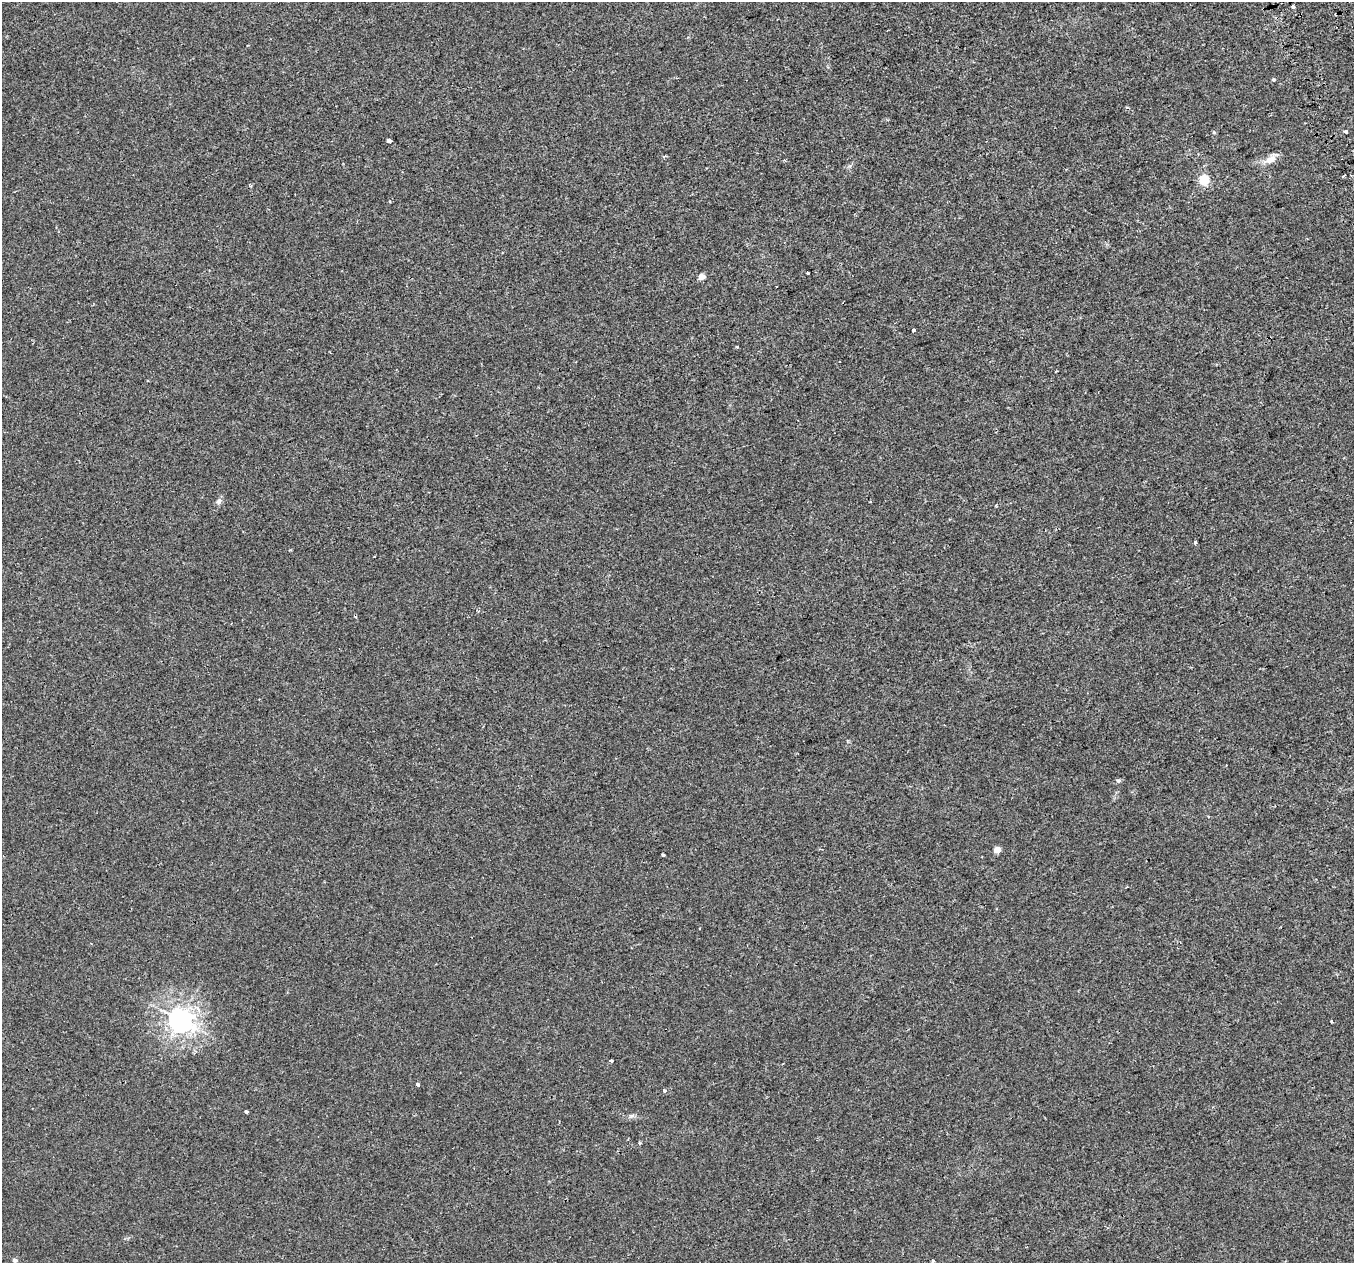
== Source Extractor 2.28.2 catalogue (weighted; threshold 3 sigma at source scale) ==
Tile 10 of 4 x 4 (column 2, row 3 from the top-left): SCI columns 1439-2790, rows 1415-2675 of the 5580 x 5297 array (HDU 1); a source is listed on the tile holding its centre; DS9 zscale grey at full resolution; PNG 1356 x 1265 px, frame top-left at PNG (2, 2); no overlay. Shown black and unused: <1% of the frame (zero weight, under 2 of 3 exposures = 3% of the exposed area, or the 3 px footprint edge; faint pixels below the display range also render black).
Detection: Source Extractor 2.28.2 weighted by HDU 2 'WHT'; one run over the whole footprint, this tile lists its part. Background 0.00307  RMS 0.0029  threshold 0.0129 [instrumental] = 3 sigma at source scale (4.5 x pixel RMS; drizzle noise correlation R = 1.50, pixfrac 1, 0.0396/0.0396 arcsec/px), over >= 5 px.
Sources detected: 31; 1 cosmic-ray / hot-pixel residue — not listed; the other 30 listed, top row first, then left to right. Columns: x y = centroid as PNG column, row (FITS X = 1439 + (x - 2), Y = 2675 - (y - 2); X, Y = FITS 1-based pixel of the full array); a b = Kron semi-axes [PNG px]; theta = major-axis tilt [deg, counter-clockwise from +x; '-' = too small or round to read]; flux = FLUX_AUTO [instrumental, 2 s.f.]
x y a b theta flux
1293 7 4 3 - 1.7
1273 79 3 3 - 0.75
1346 132 3 3 - 0.9
1214 133 5 3 - 0.29
389 141 3 3 - 2.6
664 156 5 3 - 0.34
1271 159 13 8 31 2.5
785 160 4 3 - 0.27
1204 179 5 5 - 11
389 201 3 2 - 0.26
807 273 3 3 - 0.55
701 277 4 4 - 3.2
776 287 2 2 - 0.24
913 330 3 3 - 2.5
737 347 4 3 - 0.26
218 502 9 7 60 0.89
870 502 3 2 - 0.22
1195 543 4 3 - 0.49
1118 781 6 5 - 0.5
997 850 4 4 - 3.4
663 854 3 3 - 0.95
180 1020 8 7 - 230
1332 1021 3 3 - 1.1
611 1061 4 3 - 0.75
418 1084 4 3 - 2
664 1091 4 4 - 0.74
246 1111 3 3 - 0.83
640 1143 3 3 - 0.43
15 1260 5 4 - 0.81
933 1261 3 3 - 1.1